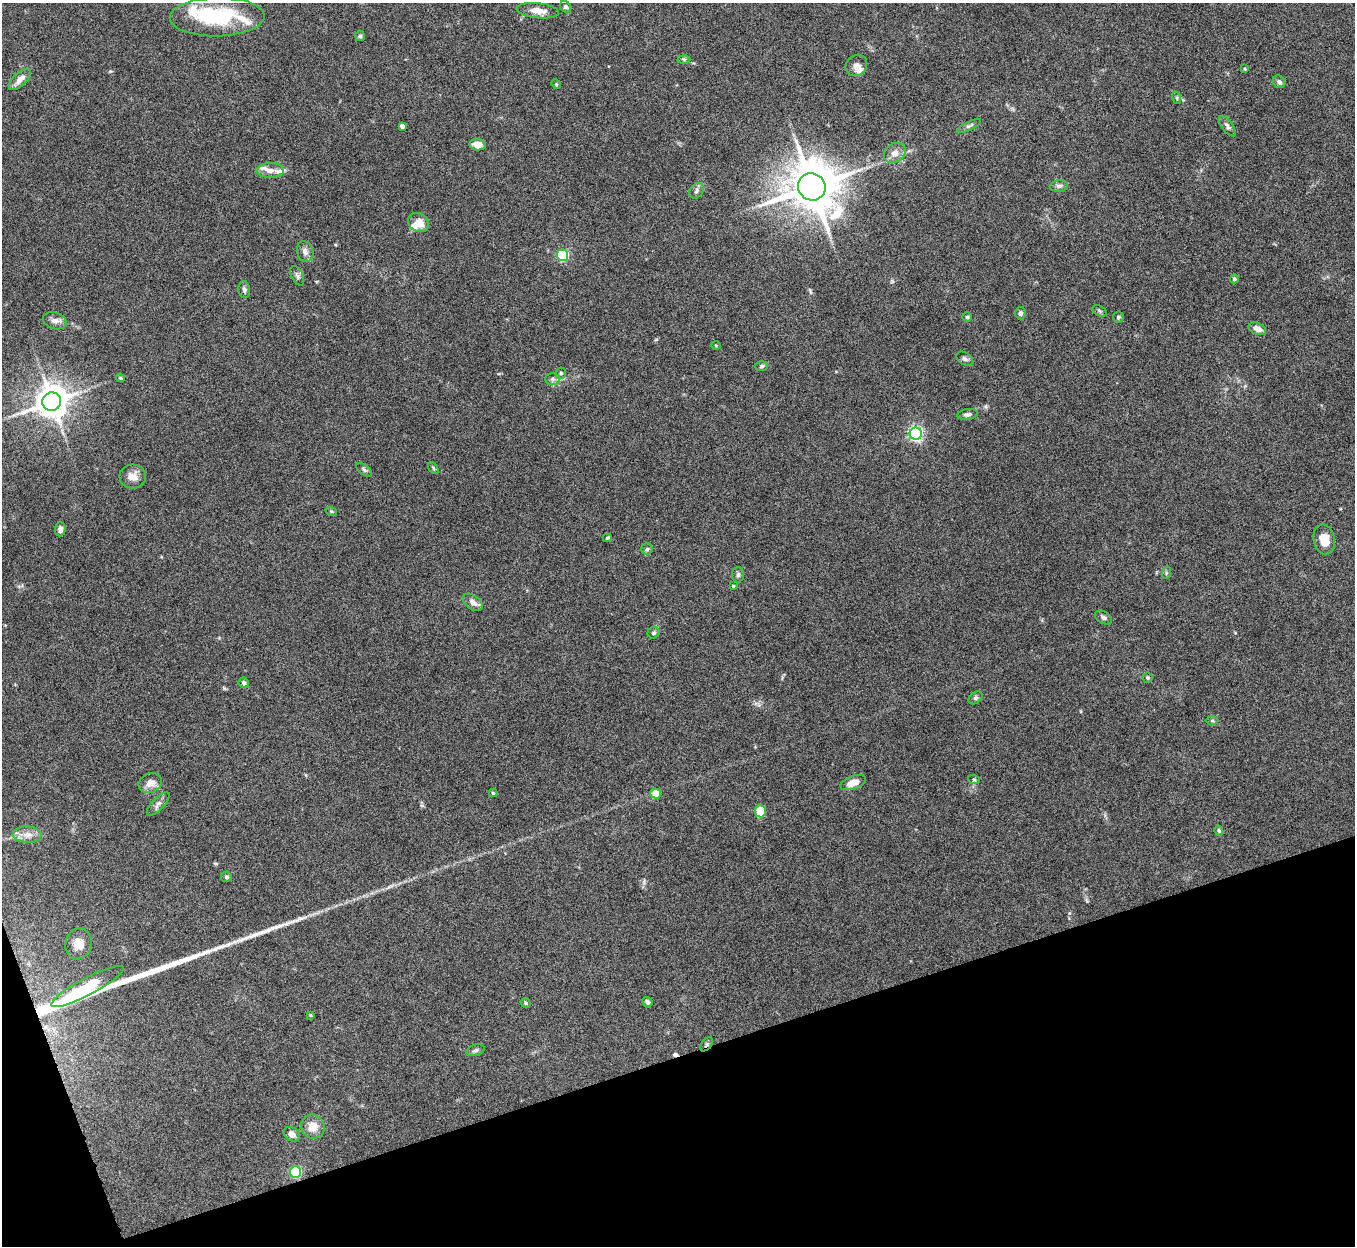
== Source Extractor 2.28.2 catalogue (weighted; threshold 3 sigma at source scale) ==
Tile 14 of 4 x 4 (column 2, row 4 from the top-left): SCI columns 1357-2709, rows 152-1395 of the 5422 x 5406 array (HDU 1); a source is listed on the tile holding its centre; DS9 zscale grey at full resolution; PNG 1357 x 1248 px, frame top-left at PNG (2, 3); each listed source drawn as its Kron ellipse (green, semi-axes under 4 px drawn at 4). Shown black and unused: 17% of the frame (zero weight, under 8 of 15 exposures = <1% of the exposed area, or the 3 px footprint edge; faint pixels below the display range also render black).
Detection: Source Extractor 2.28.2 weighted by HDU 2 'WHT'; one run over the whole footprint, this tile lists its part. Background 0.162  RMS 0.0048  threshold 0.0197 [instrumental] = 3 sigma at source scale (4.09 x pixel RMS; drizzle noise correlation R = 1.36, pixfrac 0.8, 0.05/0.05 arcsec/px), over >= 5 px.
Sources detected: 90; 1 inside a brighter object's white glare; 1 cosmic-ray / hot-pixel residue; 3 long thin detections or spike segments (spike, bleed or trail) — neither listed nor drawn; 6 inside a brighter listed object's ellipse — not listed separately; the other 79 listed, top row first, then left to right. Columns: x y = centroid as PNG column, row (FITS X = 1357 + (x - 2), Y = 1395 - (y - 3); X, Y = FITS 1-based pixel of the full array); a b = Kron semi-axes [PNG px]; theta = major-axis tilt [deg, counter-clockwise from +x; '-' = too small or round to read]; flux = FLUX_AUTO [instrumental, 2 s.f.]
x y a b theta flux
565 7 6 5 - 1.3
538 11 21 7 -6 4.8
217 17 47 19 1 35
360 36 5 5 - 0.77
684 59 6 4 -2 0.64
856 65 11 10 - 2.3
1245 69 4 3 - 0.35
20 79 14 6 44 3.7
1279 82 7 6 - 1.3
556 84 5 4 - 0.48
1177 98 6 4 -72 0.67
402 126 4 4 - 1.8
969 126 13 4 27 1.1
1227 126 12 5 -52 1.4
478 145 8 5 -6 4.3
895 153 12 9 36 3.4
270 170 14 7 2 2.9
1059 186 9 6 6 1.4
812 187 14 13 - 2100
696 191 8 6 55 1.3
418 222 11 9 -34 5
305 251 10 8 -73 2.1
563 255 5 5 - 48
297 276 10 5 -63 1.2
1234 279 4 4 - 1
244 290 8 6 -84 1.2
1099 311 8 5 -28 0.79
1020 313 6 5 - 1.4
967 317 5 4 - 0.58
1118 317 5 5 - 0.8
55 321 12 8 -18 2.5
1257 329 9 6 -24 3
716 345 5 3 - 0.4
965 359 9 6 -32 1.1
761 366 6 5 - 0.83
561 373 5 5 - 0.85
120 378 4 3 - 0.59
552 379 7 6 - 1.2
52 402 9 9 - 870
967 414 10 5 9 1.3
916 434 6 6 - 97
433 468 7 3 -54 0.59
364 470 9 4 -39 0.97
133 476 13 12 - 4.1
331 511 6 3 -19 0.53
60 529 7 5 88 1.8
607 538 4 3 - 0.61
1324 539 15 10 -78 6.6
647 549 5 5 - 0.77
1166 573 6 4 73 0.59
738 575 8 6 86 1
733 586 3 2 - 0.45
473 602 11 7 -38 2.4
1103 617 9 6 -28 1.4
654 633 6 5 - 0.82
1148 678 5 5 - 0.7
244 683 5 5 - 0.88
975 698 8 5 40 0.89
1212 720 6 4 0 0.61
974 780 6 3 -19 0.57
150 783 12 9 21 3.6
853 783 13 6 19 4.3
493 793 4 4 - 0.52
656 794 5 5 - 8.5
158 804 15 6 46 1.9
760 811 6 5 - 11
1219 831 5 4 - 0.71
27 835 14 8 -4 3.6
226 877 5 5 - 0.77
79 944 16 13 77 4.9
87 986 41 8 28 16
647 1002 5 4 - 1.2
526 1003 5 4 - 0.8
310 1015 4 3 - 0.46
706 1044 8 5 51 0.91
475 1050 9 5 16 1.2
313 1127 12 11 - 6
292 1134 8 6 -34 2.9
296 1172 6 5 - 33
Overlapping masked pixels (flux is a lower limit): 1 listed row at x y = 706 1044